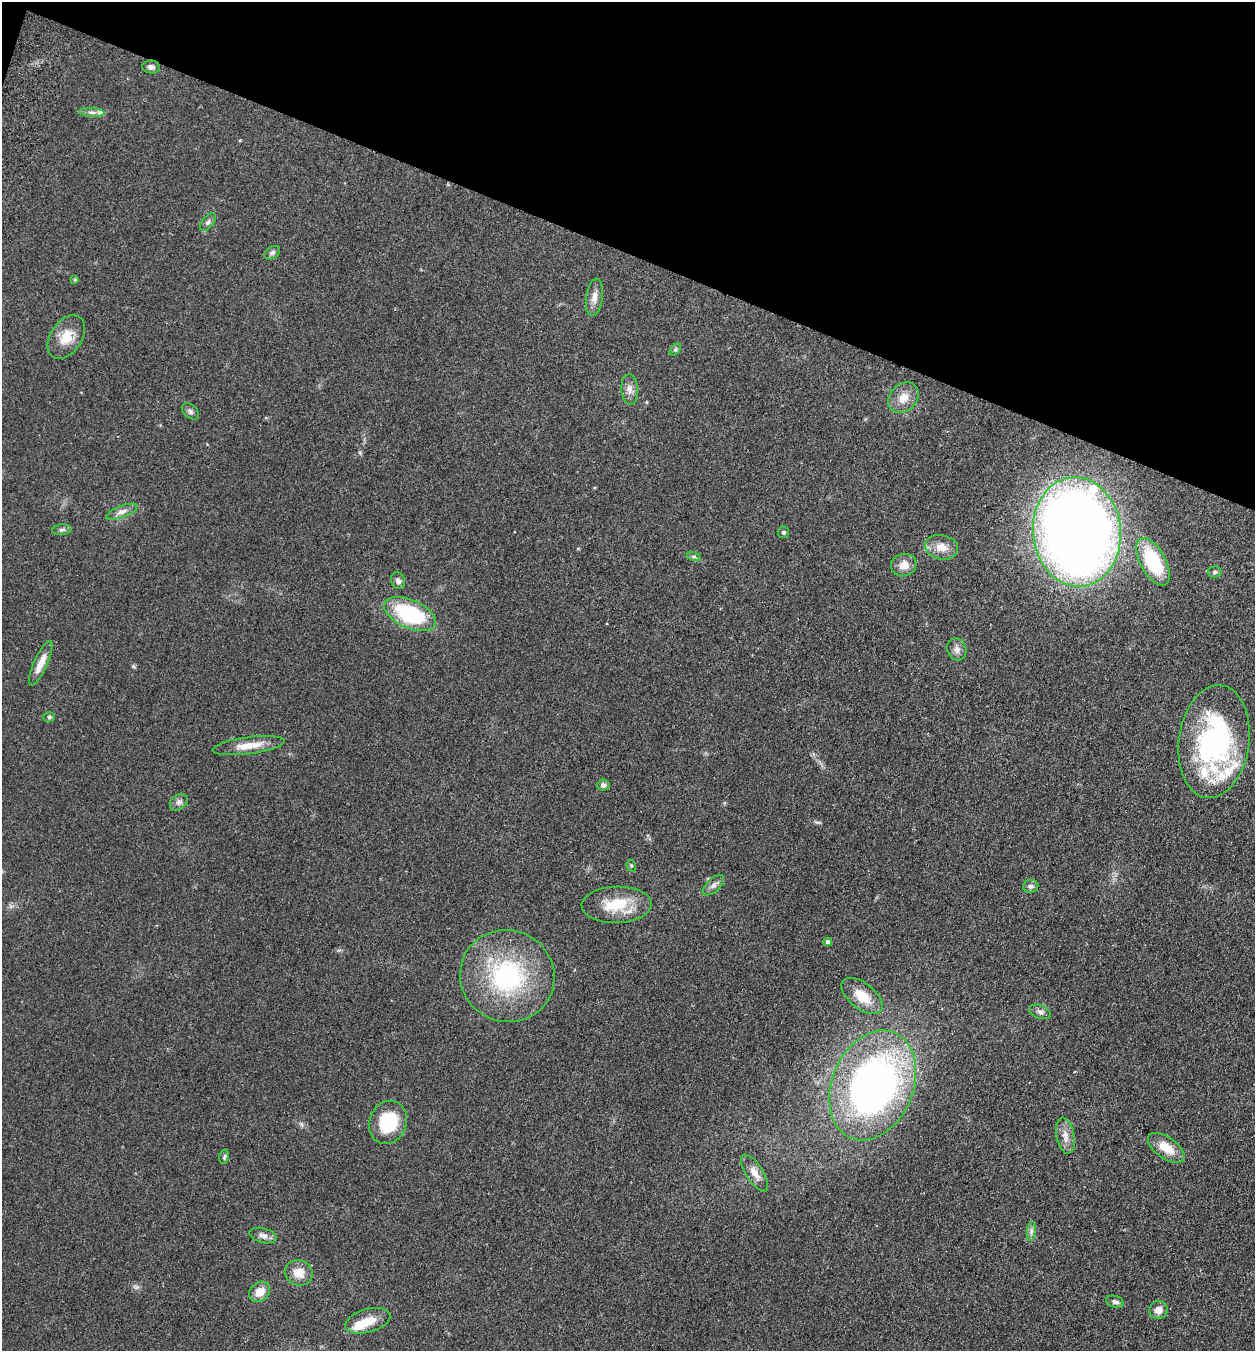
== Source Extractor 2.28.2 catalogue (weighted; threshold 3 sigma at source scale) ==
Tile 2 of 4 x 4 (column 2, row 1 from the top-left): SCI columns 1443-2695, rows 4069-5417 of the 5519 x 5440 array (HDU 1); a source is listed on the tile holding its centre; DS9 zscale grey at full resolution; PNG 1257 x 1353 px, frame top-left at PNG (2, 2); each listed source drawn as its Kron ellipse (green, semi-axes under 4 px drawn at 4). Shown black and unused: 19% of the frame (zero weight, under 2 of 3 exposures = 3% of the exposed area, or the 3 px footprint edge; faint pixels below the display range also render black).
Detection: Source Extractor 2.28.2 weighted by HDU 2 'WHT'; one run over the whole footprint, this tile lists its part. Background 0.0925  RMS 0.0083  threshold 0.0372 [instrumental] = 3 sigma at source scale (4.5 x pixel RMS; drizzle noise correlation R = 1.50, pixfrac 1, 0.05/0.05 arcsec/px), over >= 5 px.
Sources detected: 54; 1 inside a brighter object's white glare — neither listed nor drawn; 3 inside a brighter listed object's ellipse — not listed separately; the other 50 listed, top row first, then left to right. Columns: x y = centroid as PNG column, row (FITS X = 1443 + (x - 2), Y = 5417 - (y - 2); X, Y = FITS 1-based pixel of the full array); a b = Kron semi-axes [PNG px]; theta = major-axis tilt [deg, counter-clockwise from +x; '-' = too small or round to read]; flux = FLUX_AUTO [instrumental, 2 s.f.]
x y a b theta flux
151 67 9 6 -3 3.3
92 112 13 4 -3 3.1
208 222 10 5 51 2.2
272 253 8 6 34 2.2
75 279 4 4 - 1.1
594 297 19 8 82 6.1
66 337 24 15 56 15
675 349 7 4 45 1.3
630 389 15 8 -86 5.1
903 398 17 13 44 9.6
190 411 10 6 -41 2.2
122 512 16 6 20 4.5
62 530 9 5 5 2
783 532 6 6 - 1.3
1077 532 55 44 -84 1000
942 547 17 12 -11 9.6
694 557 7 4 -19 1.3
1153 562 26 12 -61 53
904 565 13 11 16 7.7
1215 572 7 5 3 1.7
398 581 9 6 -64 2.8
410 614 27 14 -24 73
957 649 11 9 -68 4.2
41 663 24 6 66 9.4
49 717 6 5 - 1.1
1214 742 57 35 82 150
249 746 36 8 7 13
603 785 6 5 - 2.6
179 802 10 7 35 2.9
631 866 6 4 -70 1.1
713 885 13 6 42 3.5
1031 886 8 6 8 2.4
617 905 35 18 2 28
828 942 4 4 - 3.1
507 976 47 46 - 100
862 996 24 13 -39 18
1040 1012 11 6 -20 2.9
873 1085 57 40 67 360
388 1122 22 18 68 35
1065 1136 18 9 -79 6.8
1166 1148 21 10 -35 15
224 1157 7 4 80 1.4
755 1173 21 8 -57 8
1031 1231 9 4 82 2.5
263 1236 14 7 -14 4.2
299 1273 14 12 -19 10
260 1292 11 9 42 9.7
1115 1302 9 5 -16 2.7
1158 1310 9 9 - 6
368 1321 23 11 15 13